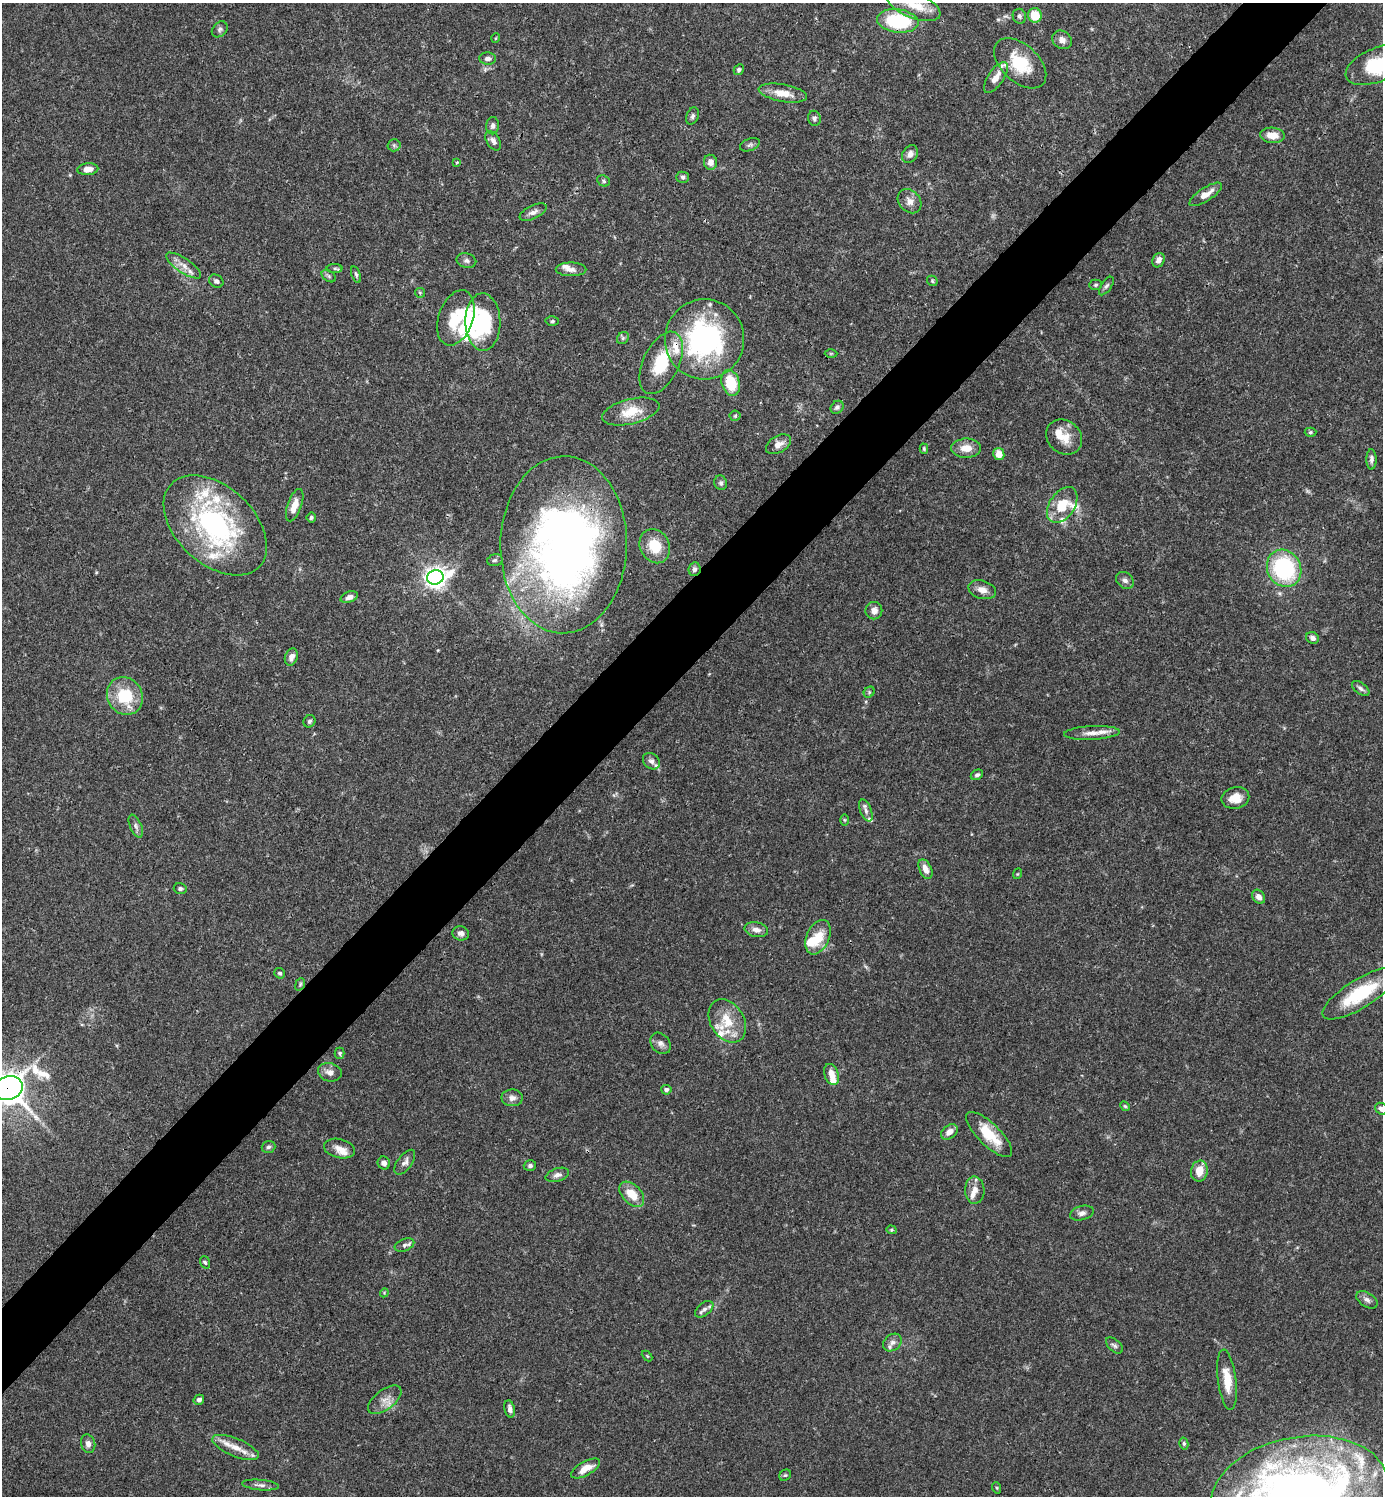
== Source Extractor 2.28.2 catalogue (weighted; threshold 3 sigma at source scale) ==
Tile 10 of 4 x 4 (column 2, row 3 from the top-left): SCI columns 1681-3061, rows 1495-2988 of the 5979 x 5980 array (HDU 1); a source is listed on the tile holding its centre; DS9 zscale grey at full resolution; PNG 1385 x 1498 px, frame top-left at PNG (2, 3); each listed source drawn as its Kron ellipse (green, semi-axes under 4 px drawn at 4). Shown black and unused: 5% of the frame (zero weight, under 3 of 4 exposures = <1% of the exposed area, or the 3 px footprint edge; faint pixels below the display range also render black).
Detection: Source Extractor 2.28.2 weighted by HDU 2 'WHT'; one run over the whole footprint, this tile lists its part. Background 0.0656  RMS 0.0031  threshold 0.0141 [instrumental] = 3 sigma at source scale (4.5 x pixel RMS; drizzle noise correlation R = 1.50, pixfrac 1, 0.05/0.05 arcsec/px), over >= 5 px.
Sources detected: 164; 4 inside a brighter object's white glare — neither listed nor drawn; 20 inside a brighter listed object's ellipse — not listed separately; the other 140 listed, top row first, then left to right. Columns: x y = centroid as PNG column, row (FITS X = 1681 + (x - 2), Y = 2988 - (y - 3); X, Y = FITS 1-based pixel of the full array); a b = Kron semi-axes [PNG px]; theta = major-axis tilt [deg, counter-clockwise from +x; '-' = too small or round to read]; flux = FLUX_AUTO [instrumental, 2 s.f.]
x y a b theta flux
913 5 28 12 -22 7.3
1035 15 7 7 - 6.5
1019 16 7 6 - 0.84
898 21 21 11 -7 24
220 29 9 7 46 0.94
496 38 5 3 - 0.26
1062 40 10 8 -33 1.8
488 58 8 6 -3 1.1
1020 63 31 18 -43 13
1378 64 35 17 22 22
739 70 5 5 - 0.8
996 77 18 7 56 3.3
783 93 24 8 -10 4.5
692 116 9 6 69 0.85
814 118 7 6 - 0.89
493 126 8 6 82 1.1
1272 135 12 7 -4 3.5
493 141 10 6 -59 1.3
394 145 6 6 - 0.65
750 145 10 6 21 0.93
910 154 9 7 56 1.9
457 162 4 3 - 0.28
710 162 7 6 - 2
88 169 10 6 6 2.4
683 177 6 5 - 0.68
603 181 7 5 -24 0.58
1206 194 19 6 33 3
910 201 13 10 -47 2.4
533 212 14 6 26 1.6
1159 260 7 6 - 1.6
466 261 10 7 -13 1.1
184 266 20 7 -34 2.7
335 268 8 4 -1 0.62
571 269 15 7 -1 1.9
356 274 9 4 -72 0.62
329 276 8 5 -37 0.7
216 281 8 6 -32 0.92
932 281 6 4 -48 0.39
1095 285 6 5 - 0.54
1106 286 11 5 55 0.75
420 293 5 5 - 0.38
456 318 28 17 71 12
552 321 6 4 3 0.54
483 322 29 17 -89 21
623 338 6 5 - 0.71
705 339 40 39 - 57
831 353 6 4 1 0.38
661 363 33 18 65 13
731 383 13 9 -74 11
837 407 7 5 45 0.85
631 412 29 12 14 6.9
735 416 5 5 - 0.48
1310 432 6 4 4 0.52
1064 437 19 16 -40 5.4
778 444 13 8 31 2.4
966 448 15 9 2 3.9
924 449 5 4 - 0.42
999 454 6 5 - 3.4
1371 459 10 5 -90 1.1
721 483 7 6 - 0.8
295 505 17 7 70 3.7
1062 505 20 12 56 8
311 517 5 4 - 0.59
215 525 60 39 -43 62
564 545 89 63 89 230
655 546 17 14 -61 8.4
495 560 8 5 16 0.69
1284 568 19 16 -62 33
695 569 7 6 - 1
435 577 8 7 - 220
1125 580 9 7 -39 1.1
982 590 14 9 -17 2.6
349 597 9 5 20 1.5
874 611 9 8 - 2
1313 638 6 5 - 1.2
291 657 9 6 69 1.8
1361 688 10 5 -38 0.97
869 692 6 5 - 0.46
125 696 19 17 -57 15
309 721 6 5 - 0.67
1092 733 28 7 3 3.2
651 761 9 7 -42 1.1
977 775 6 5 - 0.68
1235 798 14 10 12 4.2
866 811 11 5 -70 1.3
844 820 5 3 - 0.32
136 826 12 5 -66 1.2
925 869 10 6 -65 2.6
1017 874 5 3 - 0.27
180 889 6 5 - 0.75
1259 897 7 6 - 1.7
756 930 12 7 -11 2
461 933 8 7 - 1.2
818 937 18 11 66 6.8
280 973 5 5 - 0.69
300 984 6 4 69 0.49
1360 994 43 14 32 19
727 1021 23 16 -58 8.5
661 1043 12 9 -50 1.5
340 1053 5 5 - 0.55
330 1072 12 9 -15 2.1
831 1074 11 7 -71 3.1
8 1088 14 12 21 530
666 1090 5 5 - 1
512 1098 11 8 -3 1.6
1125 1106 5 4 - 0.41
1381 1109 6 5 - 1.2
949 1132 9 6 37 2.5
989 1134 30 11 -44 9.6
268 1147 7 6 - 0.72
339 1149 16 9 -13 2.7
405 1162 14 7 54 1.6
384 1163 6 6 - 1.5
530 1166 6 5 - 0.72
1199 1171 10 8 80 4.2
557 1175 12 6 16 1.4
975 1190 13 10 -89 2.7
632 1194 15 9 -45 6.2
1082 1213 12 7 16 1.4
891 1230 5 4 - 0.37
404 1245 10 6 23 1
205 1262 6 4 -70 0.52
384 1293 4 3 - 0.27
1367 1300 12 7 -32 1.3
704 1309 10 6 38 1.2
892 1342 10 8 40 1.4
1114 1345 10 6 -41 0.85
647 1356 6 3 -45 0.32
1227 1380 30 9 -82 6.1
199 1400 5 4 - 0.98
385 1400 19 10 37 3.1
510 1409 9 5 -78 1.2
88 1444 9 7 -74 1.5
1184 1444 6 4 -76 0.56
235 1447 25 9 -22 4.6
586 1468 16 7 29 3.8
785 1475 6 5 - 0.47
260 1485 18 5 -5 1.5
997 1488 6 3 -71 0.34
1300 1494 90 57 10 280
Overlapping masked pixels (flux is a lower limit): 3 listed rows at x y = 564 545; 695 569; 8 1088
Isophote crosses this tile's border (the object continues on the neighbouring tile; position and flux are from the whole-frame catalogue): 6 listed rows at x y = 913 5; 1378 64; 1360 994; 8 1088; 1381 1109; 1300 1494